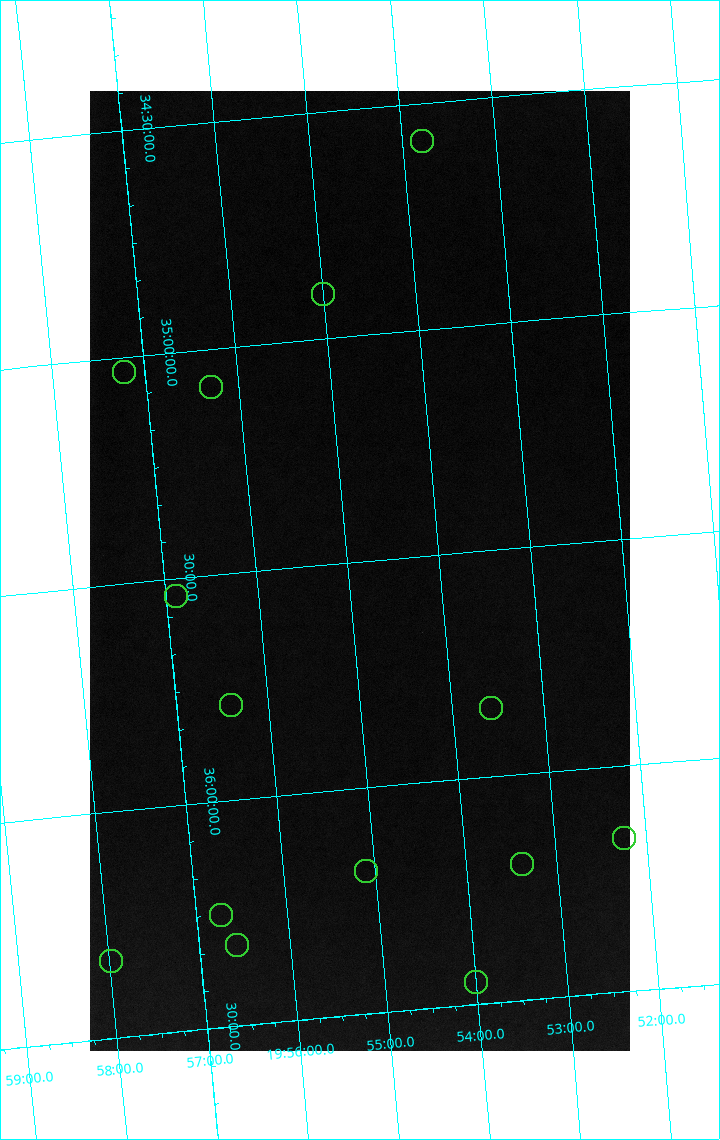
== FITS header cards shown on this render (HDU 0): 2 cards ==
NAXIS1  =                 1080 / length of data axis 1
NAXIS2  =                 1920 / length of data axis 2

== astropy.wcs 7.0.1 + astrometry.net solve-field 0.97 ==
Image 1080 x 1920 px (HDU 0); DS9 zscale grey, zoomed out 1/2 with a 90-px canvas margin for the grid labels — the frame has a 2x2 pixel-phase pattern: the four 2x2 pixel phases sit at different levels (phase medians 50857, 49392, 65535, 50897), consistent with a one-shot-colour (mosaic) sensor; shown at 1/2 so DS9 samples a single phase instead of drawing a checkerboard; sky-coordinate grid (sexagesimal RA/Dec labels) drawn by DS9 from the SOLVED WCS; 14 Tycho-2 reference stars matched to detected sources circled (green)
Header WCS: none
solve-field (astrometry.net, Tycho-2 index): SOLVED blind (the file carries no WCS)
Solved WCS: RA---TAN-SIP/DEC--TAN-SIP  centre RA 19:54:52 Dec +35:31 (298.72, +35.52 deg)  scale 3.99 arcsec/px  FOV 71.8' x 127.7'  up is -175 deg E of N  parity flipped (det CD > 0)
(file carries no celestial WCS; the grid is the blind solution)
Tycho-2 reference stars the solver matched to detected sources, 14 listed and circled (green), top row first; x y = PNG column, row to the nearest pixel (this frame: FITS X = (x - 90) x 2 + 1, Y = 1920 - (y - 91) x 2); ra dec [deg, ICRS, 3 dp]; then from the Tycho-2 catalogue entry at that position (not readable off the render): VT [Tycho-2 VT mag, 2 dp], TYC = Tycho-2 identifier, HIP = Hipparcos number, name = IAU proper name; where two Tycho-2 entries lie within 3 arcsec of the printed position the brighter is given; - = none
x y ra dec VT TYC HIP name
422 142 298.447 +34.584 7.00 2677-97-1 97907 -
322 294 298.751 +34.901 7.33 2677-1118-1 98004 -
124 372 299.306 +35.031 7.32 2678-740-1 98193 -
210 388 299.077 +35.083 4.01 2677-1816-1 98110 -
176 596 299.222 +35.537 8.24 2677-1230-1 98157 -
230 706 299.103 +35.790 7.67 2681-472-1 98116 -
491 708 298.394 +35.849 8.35 2681-1338-1 97891 -
624 838 298.062 +36.159 8.35 2681-80-1 - -
522 864 298.347 +36.198 7.88 2681-1346-1 97878 -
366 872 298.776 +36.184 8.45 2681-248-1 - -
220 915 299.184 +36.251 5.99 2681-3096-1 98143 -
236 945 299.147 +36.320 7.90 2681-1000-1 98126 -
110 961 299.497 +36.328 7.44 2682-2692-1 98262 -
476 982 298.500 +36.452 8.30 2681-967-1 - -